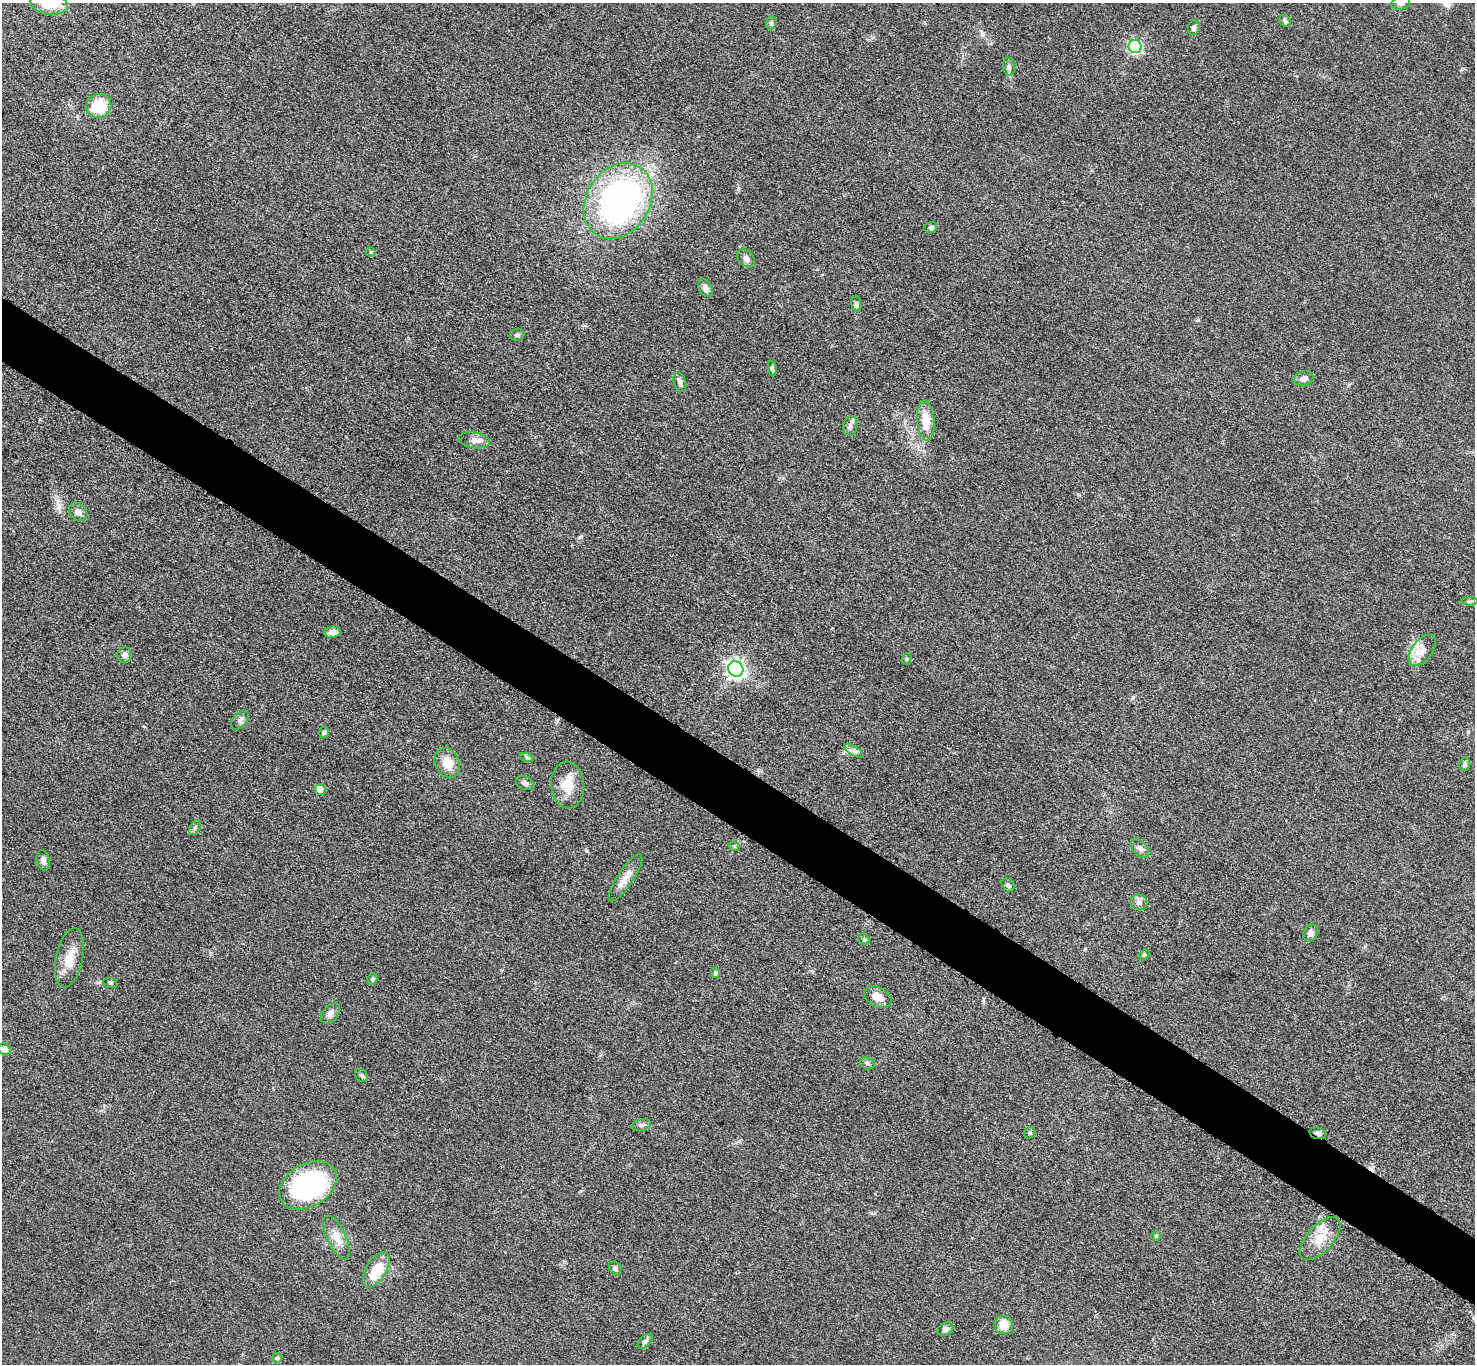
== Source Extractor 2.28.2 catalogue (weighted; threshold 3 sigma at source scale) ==
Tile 6 of 4 x 4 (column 2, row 2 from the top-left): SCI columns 1485-2957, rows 2889-4250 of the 5911 x 5917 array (HDU 1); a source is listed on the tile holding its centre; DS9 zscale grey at full resolution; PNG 1477 x 1366 px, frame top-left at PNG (2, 3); each listed source drawn as its Kron ellipse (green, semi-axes under 4 px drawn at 4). Shown black and unused: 5% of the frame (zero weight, under 3 of 5 exposures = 1% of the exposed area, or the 3 px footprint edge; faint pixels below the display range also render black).
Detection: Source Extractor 2.28.2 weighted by HDU 2 'WHT'; one run over the whole footprint, this tile lists its part. Background 0.0531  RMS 0.0058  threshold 0.026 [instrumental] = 3 sigma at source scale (4.5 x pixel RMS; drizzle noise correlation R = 1.50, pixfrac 1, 0.05/0.05 arcsec/px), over >= 5 px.
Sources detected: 70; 1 inside a brighter object's white glare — neither listed nor drawn; the other 69 listed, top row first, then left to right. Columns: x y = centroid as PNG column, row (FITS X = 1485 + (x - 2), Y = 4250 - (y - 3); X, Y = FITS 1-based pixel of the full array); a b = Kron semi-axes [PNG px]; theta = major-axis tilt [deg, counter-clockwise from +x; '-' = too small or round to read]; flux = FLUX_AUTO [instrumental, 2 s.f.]
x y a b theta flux
1401 3 9 6 15 1.9
49 4 19 11 -7 14
1285 21 7 5 -42 1.3
771 23 7 5 75 1.3
1194 28 7 6 - 2
1135 47 7 6 - 88
1009 67 9 6 -81 1.7
99 106 13 12 - 19
618 201 40 31 57 160
931 227 6 5 - 1.7
371 252 5 4 - 0.69
746 258 10 7 -51 3
705 288 10 6 -62 2.8
856 304 8 5 -83 1.3
517 335 7 6 - 1.4
772 369 7 4 -83 1.2
1304 379 10 7 16 2.7
680 382 10 6 -74 2
926 421 20 8 -85 11
850 426 10 7 81 2.1
474 440 16 8 -9 3.9
78 512 10 8 -41 3.6
1470 601 8 4 1 1.1
332 632 8 5 8 3.8
1422 650 18 10 53 6.8
124 655 7 7 - 2.5
906 659 6 3 71 0.62
736 669 8 7 - 250
240 720 11 7 49 2.2
324 732 6 4 73 0.94
854 751 11 4 -32 2.1
527 758 7 4 -20 1
447 763 15 12 -64 8.8
1465 764 7 5 78 1.3
525 783 9 6 -25 1.9
568 785 23 16 -85 12
320 789 5 5 - 12
195 827 8 5 62 1.3
734 846 6 3 -18 0.64
1140 848 12 7 -49 2.5
43 860 10 6 -77 2.9
626 878 28 8 57 6.4
1008 885 7 5 -48 1.5
1139 902 8 7 - 2.1
1311 933 8 7 - 2.9
864 939 6 5 - 0.97
1144 955 6 4 45 0.73
69 958 30 13 78 10
715 973 5 4 - 2
372 979 6 5 - 0.98
110 983 7 5 -12 1.1
878 997 14 9 -27 5.4
330 1013 12 7 53 2.8
4 1049 6 5 - 3.2
867 1063 7 5 -18 1.4
361 1075 7 5 -45 1.2
641 1125 10 6 13 1.7
1030 1133 6 5 - 0.91
1318 1133 8 5 -15 1.8
308 1185 31 21 29 98
1156 1236 5 5 - 0.73
337 1238 24 9 -64 7
1320 1238 26 13 48 11
615 1268 7 5 -60 1.3
376 1270 20 10 59 17
1003 1325 9 9 - 8.3
945 1329 8 6 32 1.8
645 1341 9 5 44 1.5
277 1358 5 5 - 1.2
Overlapping masked pixels (flux is a lower limit): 1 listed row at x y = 1318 1133
Isophote crosses this tile's border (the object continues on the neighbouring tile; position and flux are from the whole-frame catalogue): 2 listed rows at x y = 1401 3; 49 4